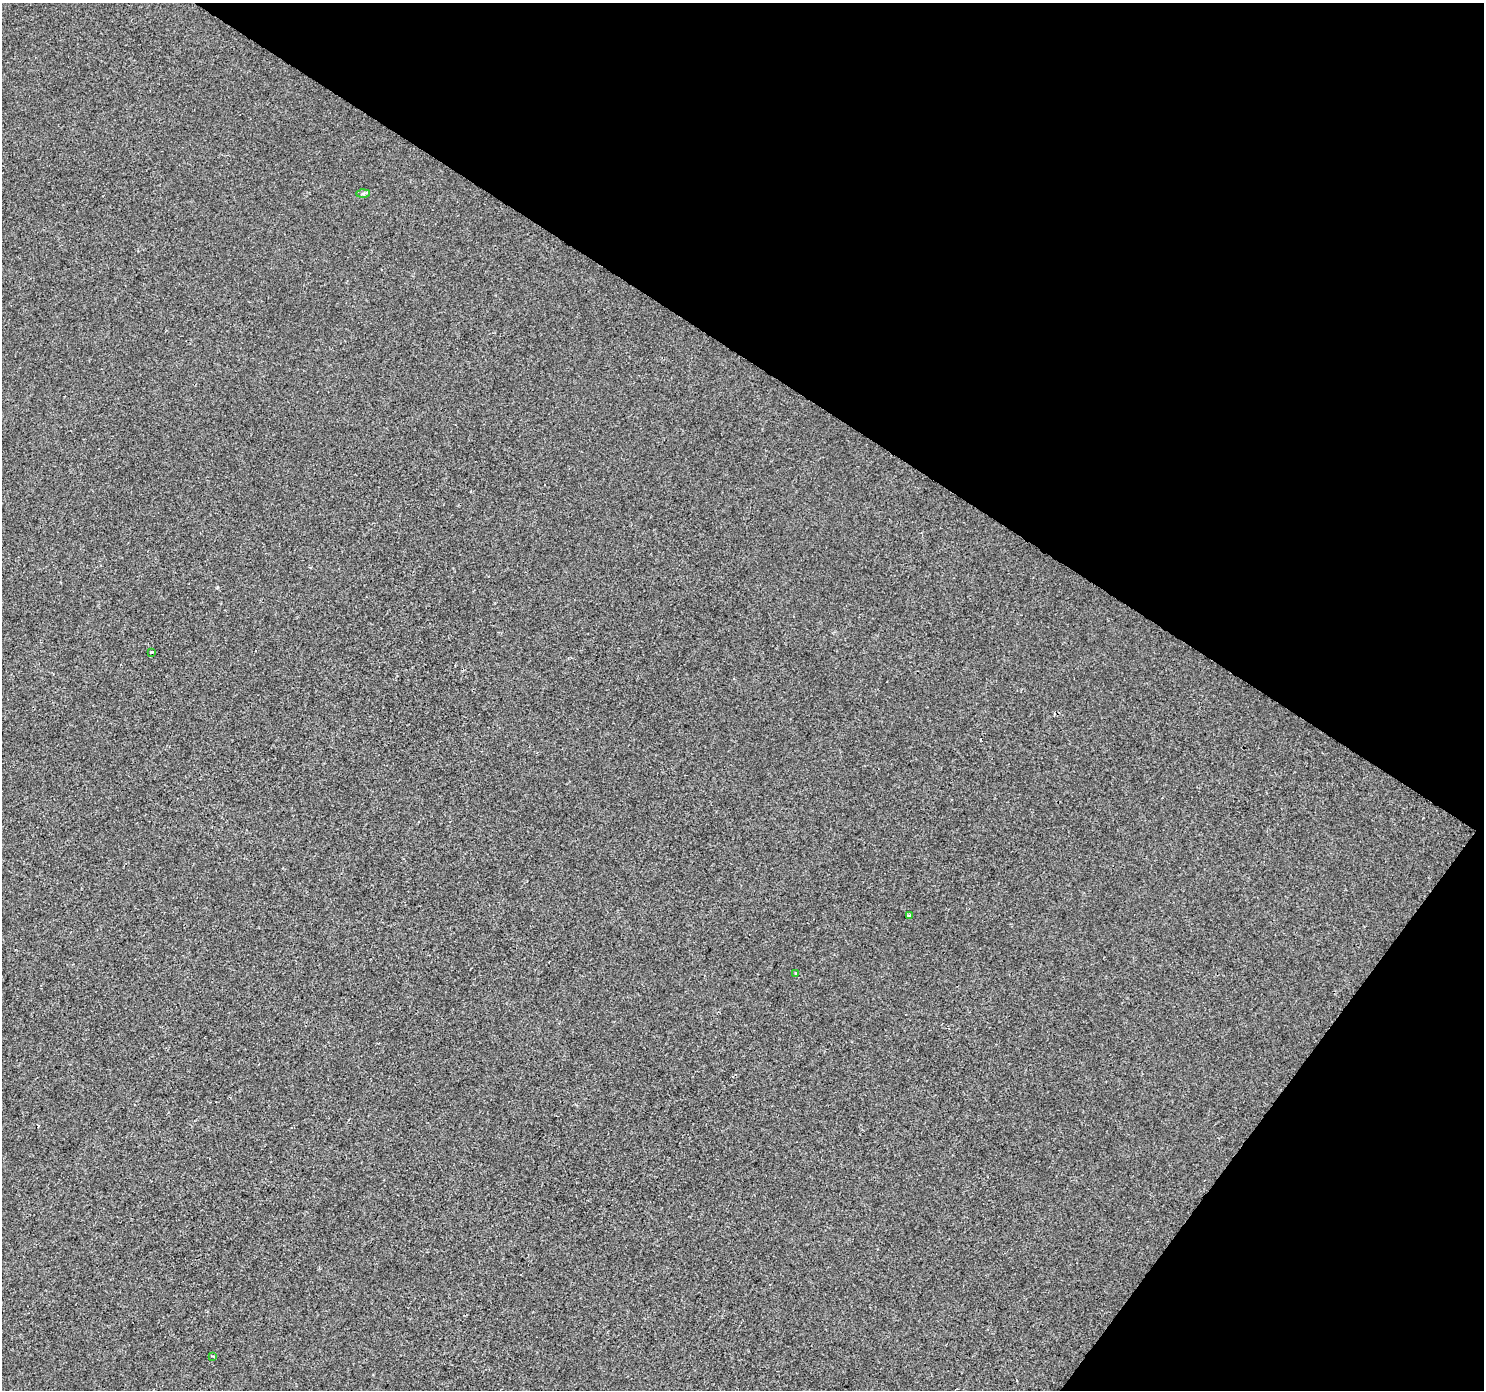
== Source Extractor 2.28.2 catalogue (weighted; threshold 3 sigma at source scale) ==
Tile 8 of 4 x 4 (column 4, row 2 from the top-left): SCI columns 4449-5930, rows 2963-4350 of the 5936 x 5989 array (HDU 1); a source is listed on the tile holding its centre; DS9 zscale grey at full resolution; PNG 1486 x 1392 px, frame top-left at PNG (2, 3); each listed source drawn as its Kron ellipse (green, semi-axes under 4 px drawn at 4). Shown black and unused: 32% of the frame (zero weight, under 2 of 3 exposures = <1% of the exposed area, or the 3 px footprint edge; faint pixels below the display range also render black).
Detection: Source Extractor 2.28.2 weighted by HDU 2 'WHT'; one run over the whole footprint, this tile lists its part. Background 4.00e-04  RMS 0.0042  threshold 0.019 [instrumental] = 3 sigma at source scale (4.5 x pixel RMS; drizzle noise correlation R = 1.50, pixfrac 1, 0.0396/0.0396 arcsec/px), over >= 5 px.
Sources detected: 5; all 5 listed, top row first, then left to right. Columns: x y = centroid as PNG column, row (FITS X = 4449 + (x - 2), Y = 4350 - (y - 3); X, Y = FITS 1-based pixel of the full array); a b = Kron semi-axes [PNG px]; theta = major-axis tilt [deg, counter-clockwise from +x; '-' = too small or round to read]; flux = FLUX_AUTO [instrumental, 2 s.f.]
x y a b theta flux
363 193 7 4 1 0.81
152 652 3 2 - 0.42
909 915 4 3 - 1.3
796 973 3 3 - 1.6
213 1356 4 2 - 0.44